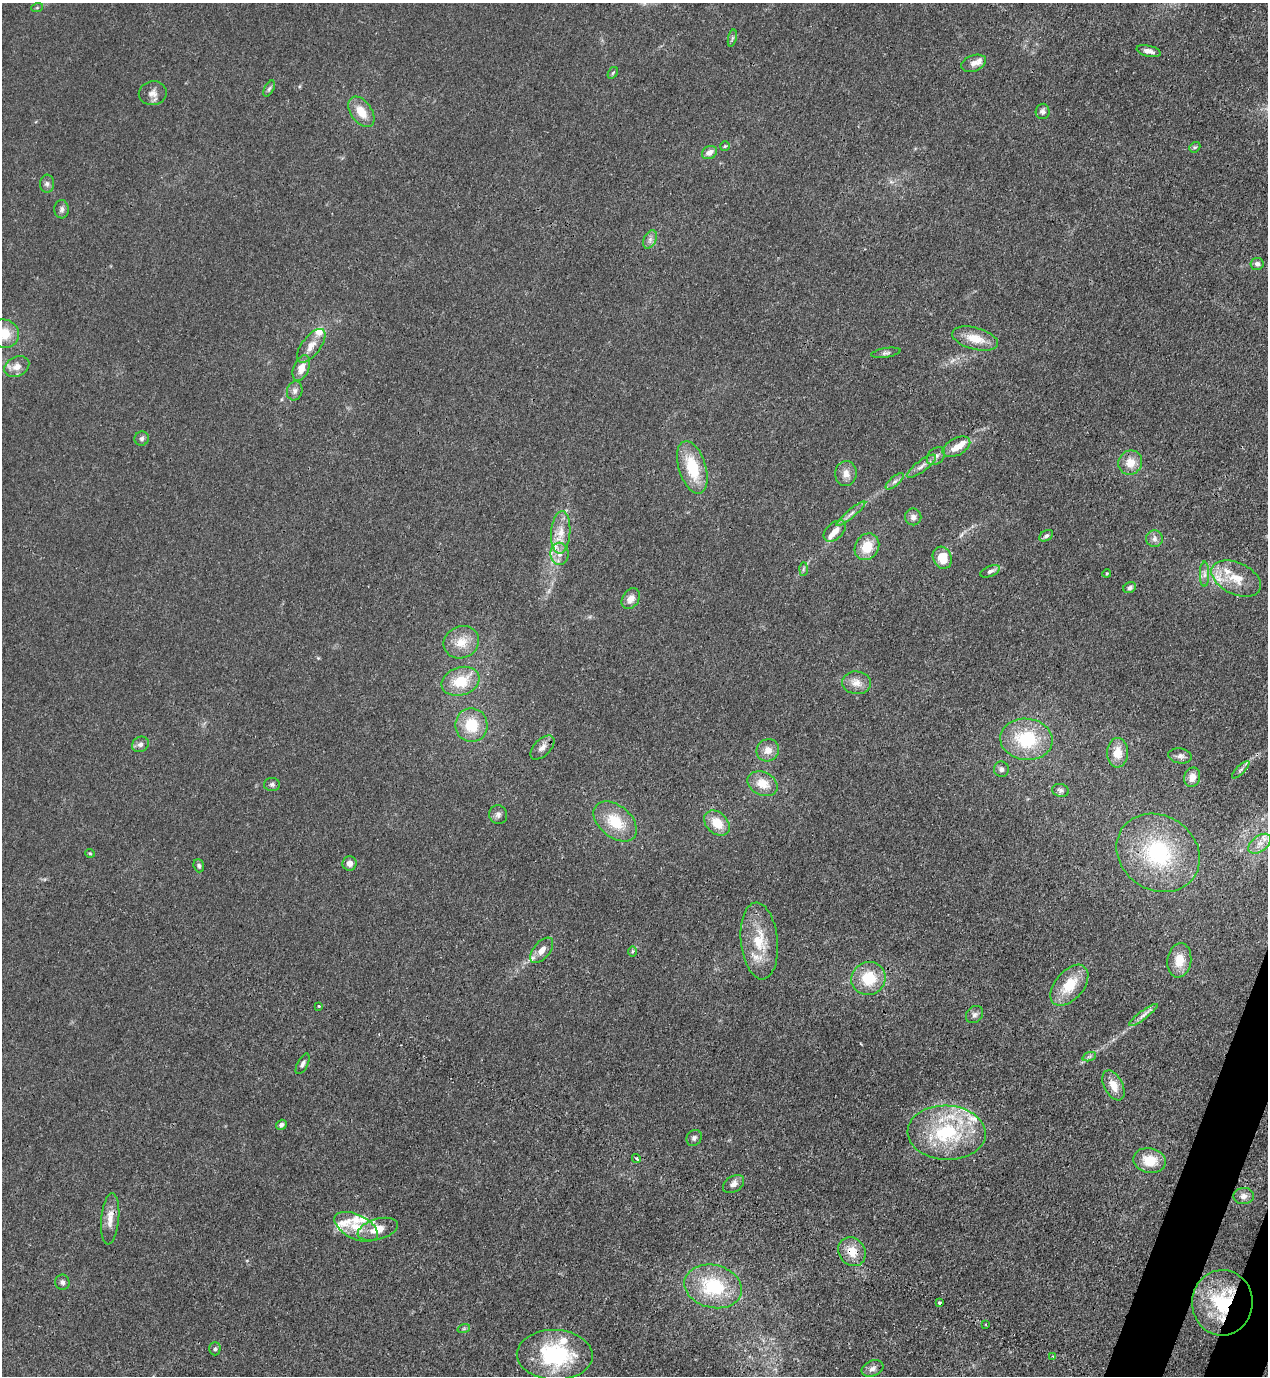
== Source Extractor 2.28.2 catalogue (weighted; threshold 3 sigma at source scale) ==
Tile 6 of 4 x 4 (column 2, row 2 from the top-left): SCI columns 1619-2884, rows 2791-4164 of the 5638 x 5578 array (HDU 1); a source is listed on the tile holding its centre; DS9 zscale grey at full resolution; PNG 1270 x 1378 px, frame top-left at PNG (2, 3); each listed source drawn as its Kron ellipse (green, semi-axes under 4 px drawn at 4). Shown black and unused: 2% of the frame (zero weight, under 3 of 4 exposures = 7% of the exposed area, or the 3 px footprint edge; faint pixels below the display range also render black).
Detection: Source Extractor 2.28.2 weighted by HDU 2 'WHT'; one run over the whole footprint, this tile lists its part. Background 0.0148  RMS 0.0025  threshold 0.0113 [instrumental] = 3 sigma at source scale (4.5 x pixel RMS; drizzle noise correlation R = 1.50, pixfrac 1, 0.05/0.05 arcsec/px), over >= 5 px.
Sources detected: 118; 14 inside a brighter listed object's ellipse — not listed separately; the other 104 listed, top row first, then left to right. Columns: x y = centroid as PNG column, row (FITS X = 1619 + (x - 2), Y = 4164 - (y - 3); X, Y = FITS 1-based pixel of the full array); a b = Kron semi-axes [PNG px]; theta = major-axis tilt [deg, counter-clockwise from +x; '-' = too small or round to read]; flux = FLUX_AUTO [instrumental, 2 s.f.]
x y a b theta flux
37 8 6 4 19 0.28
732 38 9 3 77 0.45
1149 51 12 5 -13 1.4
974 63 13 8 20 1.5
613 73 6 4 56 0.36
269 89 9 4 62 0.53
153 93 14 12 10 1.9
1043 111 8 7 - 0.86
361 112 17 10 -54 4
725 146 5 5 - 0.34
1195 147 6 4 40 0.4
709 153 8 6 29 1.9
47 184 9 7 87 0.83
62 209 9 7 88 0.81
650 239 10 6 64 1
1257 264 6 6 - 0.98
4 333 15 14 - 5.8
975 339 23 11 -15 4.8
311 346 20 9 53 2.7
886 353 15 4 9 0.75
17 367 13 9 28 2.2
301 368 13 7 67 3
295 391 9 7 75 1
142 438 7 7 - 0.65
956 447 15 8 28 2.9
936 456 10 7 44 1.1
1130 462 12 11 - 3.4
921 466 17 5 37 1.5
692 467 27 13 -73 10
846 473 12 11 - 2
895 481 11 4 40 0.89
851 514 18 4 40 1.2
913 517 8 8 - 1.1
835 531 13 8 43 2.1
561 532 21 9 86 3.8
1046 536 7 5 31 0.63
1154 539 8 8 - 1.1
867 547 14 11 57 5.6
559 554 11 9 89 1.9
942 558 11 9 -65 5.3
803 569 7 4 88 0.47
990 571 10 5 23 0.81
1107 573 4 3 - 0.27
1204 574 12 4 90 1
1236 579 26 16 -25 6.1
1130 588 6 5 - 0.58
631 599 11 8 55 2
461 642 18 16 26 4.4
461 681 19 14 18 6.8
856 683 14 11 -5 2.5
471 725 17 16 - 7.5
1026 739 26 20 -6 14
140 744 9 7 31 1
542 747 15 8 45 1.6
768 750 11 11 - 2.3
1118 753 15 10 -89 3.6
1180 756 12 7 -9 1
1001 769 8 7 - 0.76
1241 770 11 3 45 0.57
1192 777 10 8 76 2.1
272 784 8 6 -2 0.65
763 784 16 11 -26 4.2
1061 790 8 6 -13 0.71
498 815 9 9 - 0.98
615 821 25 16 -40 8
717 823 14 10 -43 4.8
1260 844 13 7 38 2.1
90 853 5 4 - 0.28
1158 853 43 37 -33 26
350 863 7 7 - 1.3
199 866 6 5 - 0.56
759 941 38 18 -85 9.1
542 950 15 8 50 2.3
632 952 5 4 - 0.54
1179 960 17 12 82 4.3
868 978 17 16 - 8.4
1069 985 24 14 49 7.4
319 1006 3 2 - 0.65
975 1015 9 8 - 0.95
1143 1015 17 4 37 1.3
1089 1057 7 4 19 0.54
303 1064 11 5 62 0.78
1113 1085 16 9 -63 3.2
281 1125 5 5 - 0.79
947 1133 39 27 -3 21
694 1138 8 7 - 0.78
636 1158 5 3 - 0.53
1150 1160 16 12 -11 5.9
734 1184 11 8 33 1.4
1244 1196 10 8 1 1.4
110 1219 25 9 85 3
356 1227 23 12 -26 5
378 1229 21 10 16 4
852 1252 15 13 -56 4
62 1282 7 7 - 0.77
713 1286 29 21 -14 17
939 1303 3 3 - 1.3
1222 1303 33 30 85 20
986 1324 3 2 - 0.27
464 1328 6 4 19 0.38
215 1349 6 5 - 0.52
555 1355 38 25 -2 25
1053 1356 3 3 - 0.24
872 1368 11 7 20 1.2
Overlapping masked pixels (flux is a lower limit): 2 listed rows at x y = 852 1252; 1222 1303
Isophote crosses this tile's border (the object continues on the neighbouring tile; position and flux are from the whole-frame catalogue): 1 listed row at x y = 4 333